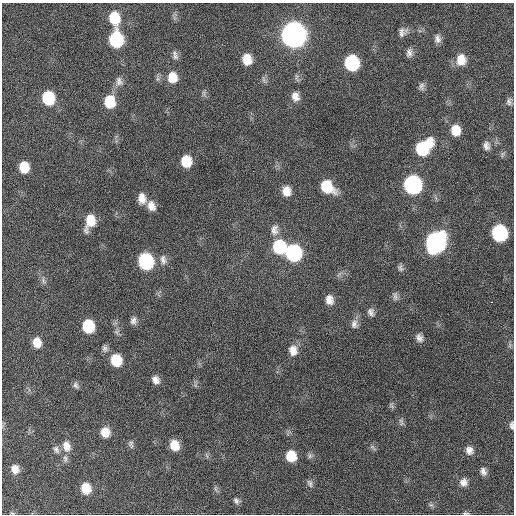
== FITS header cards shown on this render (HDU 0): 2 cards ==
NAXIS1  =                  512 / Axis length
NAXIS2  =                  512 / Axis length

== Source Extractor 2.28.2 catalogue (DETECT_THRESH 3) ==
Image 512 x 512 px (HDU 0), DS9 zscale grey, 1 PNG px = 1 image px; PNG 516 x 516 px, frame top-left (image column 1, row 512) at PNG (2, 3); no overlay
Background 451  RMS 13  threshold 37.7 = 3 sigma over >= 5 px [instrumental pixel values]
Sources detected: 75; all 75 listed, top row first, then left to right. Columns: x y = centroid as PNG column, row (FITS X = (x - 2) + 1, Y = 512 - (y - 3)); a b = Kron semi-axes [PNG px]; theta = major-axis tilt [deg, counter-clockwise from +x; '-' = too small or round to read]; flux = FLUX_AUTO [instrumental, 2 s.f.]
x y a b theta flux
114 18 14 10 -80 25000
403 32 11 9 46 4500
293 35 12 11 - 930000
116 39 11 9 -85 80000
437 39 11 8 -81 4300
409 53 10 7 78 4000
175 56 9 8 - 3300
247 59 11 9 -80 13000
461 60 14 11 86 13000
352 63 11 10 - 74000
172 77 12 10 -83 13000
297 78 12 4 -77 1900
119 81 13 9 -77 5000
422 86 10 7 90 3000
295 96 12 9 -80 6500
48 98 11 9 -78 41000
109 102 12 10 -89 25000
509 102 10 7 85 3100
455 130 12 10 -82 15000
486 146 12 9 -76 4700
423 148 17 11 44 54000
502 154 9 4 81 1800
186 161 10 8 -84 20000
24 167 9 8 - 16000
413 185 11 10 - 200000
327 187 13 10 -41 27000
286 191 11 9 -79 9000
142 198 12 9 -81 8100
151 206 13 9 -72 6800
90 221 16 9 71 18000
274 230 14 9 89 5700
499 233 11 10 - 110000
435 242 13 11 69 340000
279 247 12 11 - 46000
293 253 11 10 - 120000
163 260 13 8 -79 4400
146 261 11 10 - 100000
400 268 9 6 -68 2300
43 281 11 6 -68 3200
395 296 12 6 -80 2900
329 300 10 8 -77 6700
492 302 3 2 - 2200
371 312 10 7 -68 3700
133 321 9 8 - 3600
354 324 13 9 -89 4700
88 326 10 9 - 38000
419 338 10 8 -67 4100
37 342 11 8 -84 11000
105 349 9 8 - 3000
293 350 13 10 -78 8100
116 360 11 9 -76 26000
156 380 9 7 -63 5100
76 385 9 6 -61 2400
391 406 8 5 -56 1700
401 420 8 6 -42 2300
512 425 10 5 -89 2500
105 432 11 9 -86 10000
131 444 11 6 -76 2500
174 445 10 8 -71 14000
67 446 14 10 -75 7900
373 447 12 3 -38 1700
56 449 10 7 -64 3100
469 450 11 10 - 5900
291 456 10 9 - 19000
310 456 8 6 89 2200
65 458 11 6 -89 2700
15 469 8 7 - 6900
483 471 11 8 -71 4300
464 482 12 10 82 5900
310 483 11 7 -73 2900
86 488 10 9 - 16000
236 501 8 6 -54 2600
431 505 6 6 - 1900
12 513 6 2 -30 720
466 513 8 4 -8 1600
At the frame edge (FLAGS 8, measured only in part): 3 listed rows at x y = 512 425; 12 513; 466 513